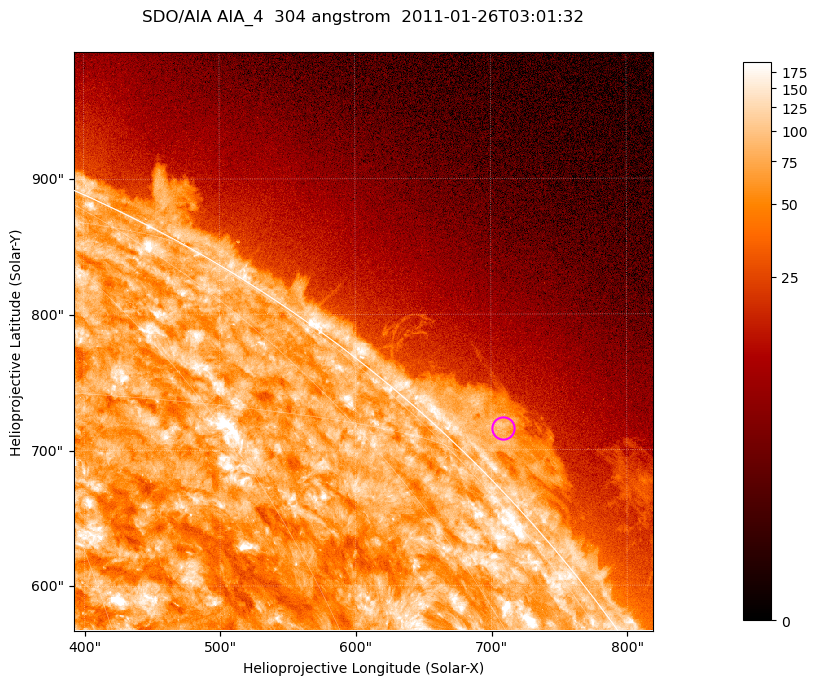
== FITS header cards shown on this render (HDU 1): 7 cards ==
TELESCOP= 'SDO/AIA '           / For AIA: SDO/AIA
INSTRUME= 'AIA_4   '           / For AIA: AIA_ATA1, AIA_ATA2, AIA_ATA3 or AIA_AT
WAVELNTH=                  304 / [angstrom] Wavelength
WAVEUNIT= 'angstrom'           / Wavelength unit: angstrom
DATE-OBS= '2011-01-26T03:01:32.125' / [ISO] Date when observation started; ISO 8
CTYPE1  = 'HPLN-TAN'           / CTYPE1; Typically HPLN
CTYPE2  = 'HPLT-TAN'           / CTYPE2; Typically HPLT

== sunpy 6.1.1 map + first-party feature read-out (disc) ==
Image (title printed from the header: SDO/AIA AIA_4  304 angstrom  2011-01-26T03:01:32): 711 x 711 px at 0.6 arcsec/px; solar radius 975 arcsec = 1624 px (partial field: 2.6% of the solar disc is inside the frame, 42% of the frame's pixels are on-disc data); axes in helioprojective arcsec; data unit not stated in the header (colour bar unlabelled)
Orientation: roll -0.132 deg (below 1 deg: not rotated)
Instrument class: DISC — disc imager (sunpy class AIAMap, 304 A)
Bright regions (active regions / flare kernels): reference = the on-disc median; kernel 7 px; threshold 5 sigma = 123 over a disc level ~73.8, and >= 1.15x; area >= 505 px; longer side >= 9 px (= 5.4 arcsec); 0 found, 0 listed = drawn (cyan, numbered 1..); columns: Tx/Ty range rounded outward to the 2 arcsec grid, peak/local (2 s.f.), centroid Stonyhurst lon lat
Off-limb structures (1.02-1.3 R_sun): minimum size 252 px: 3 found; the strongest spans PA ~310..320 deg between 1.02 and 1.06 R_sun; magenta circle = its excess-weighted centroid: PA ~315 deg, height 1.03 R_sun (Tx ~708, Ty ~716 arcsec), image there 3.7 x the reference